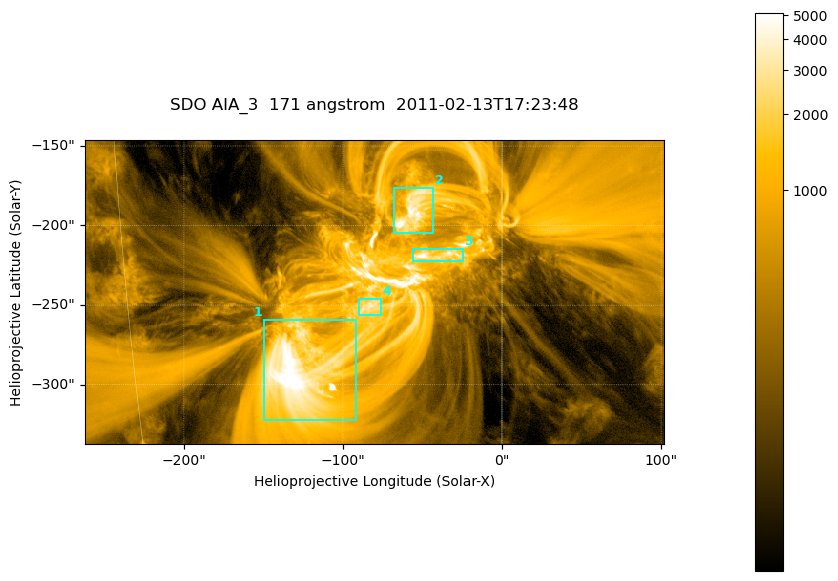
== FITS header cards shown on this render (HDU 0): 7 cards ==
TELESCOP= 'SDO     '           /
INSTRUME= 'AIA_3   '           /
WAVELNTH=                  171 /
WAVEUNIT= 'angstrom'           /
DATE-OBS= '2011-02-13T17:23:48.34' /
CTYPE1  = 'HPLN-TAN'           /
CTYPE2  = 'HPLT-TAN'           /

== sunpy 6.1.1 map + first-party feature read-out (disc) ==
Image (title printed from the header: SDO AIA_3  171 angstrom  2011-02-13T17:23:48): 607 x 318 px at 0.599 arcsec/px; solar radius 972 arcsec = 1622 px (partial field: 2.3% of the solar disc is inside the frame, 100% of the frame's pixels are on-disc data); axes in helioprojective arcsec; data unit not stated in the header (colour bar unlabelled)
Pointing: header CRPIX1/2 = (2056.06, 2043.72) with CRVAL1/2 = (0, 0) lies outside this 607 x 318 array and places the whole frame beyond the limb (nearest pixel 1.39 R_sun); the SolarSoft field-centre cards XCEN/YCEN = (-79.98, -241.7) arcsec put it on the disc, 1315 arcsec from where CRPIX/CRVAL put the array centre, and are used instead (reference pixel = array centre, CRVAL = XCEN/YCEN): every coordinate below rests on XCEN/YCEN
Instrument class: DISC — disc imager (sunpy class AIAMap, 171 A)
Bright regions (active regions / flare kernels): reference = the on-disc median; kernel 5 px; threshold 5 sigma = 1796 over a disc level ~354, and >= 1.15x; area >= 193 px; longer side >= 4 px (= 2.4 arcsec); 4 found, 4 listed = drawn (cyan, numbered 1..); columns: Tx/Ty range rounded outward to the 2 arcsec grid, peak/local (2 s.f.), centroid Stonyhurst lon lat
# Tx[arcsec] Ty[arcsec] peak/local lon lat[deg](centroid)
1 -150..-90 -322..-258 18 -8 -24
2 -68..-42 -206..-176 15 -3 -18
3 -56..-24 -222..-214 15 -3 -20
4 -90..-76 -256..-246 9.2 -5 -22